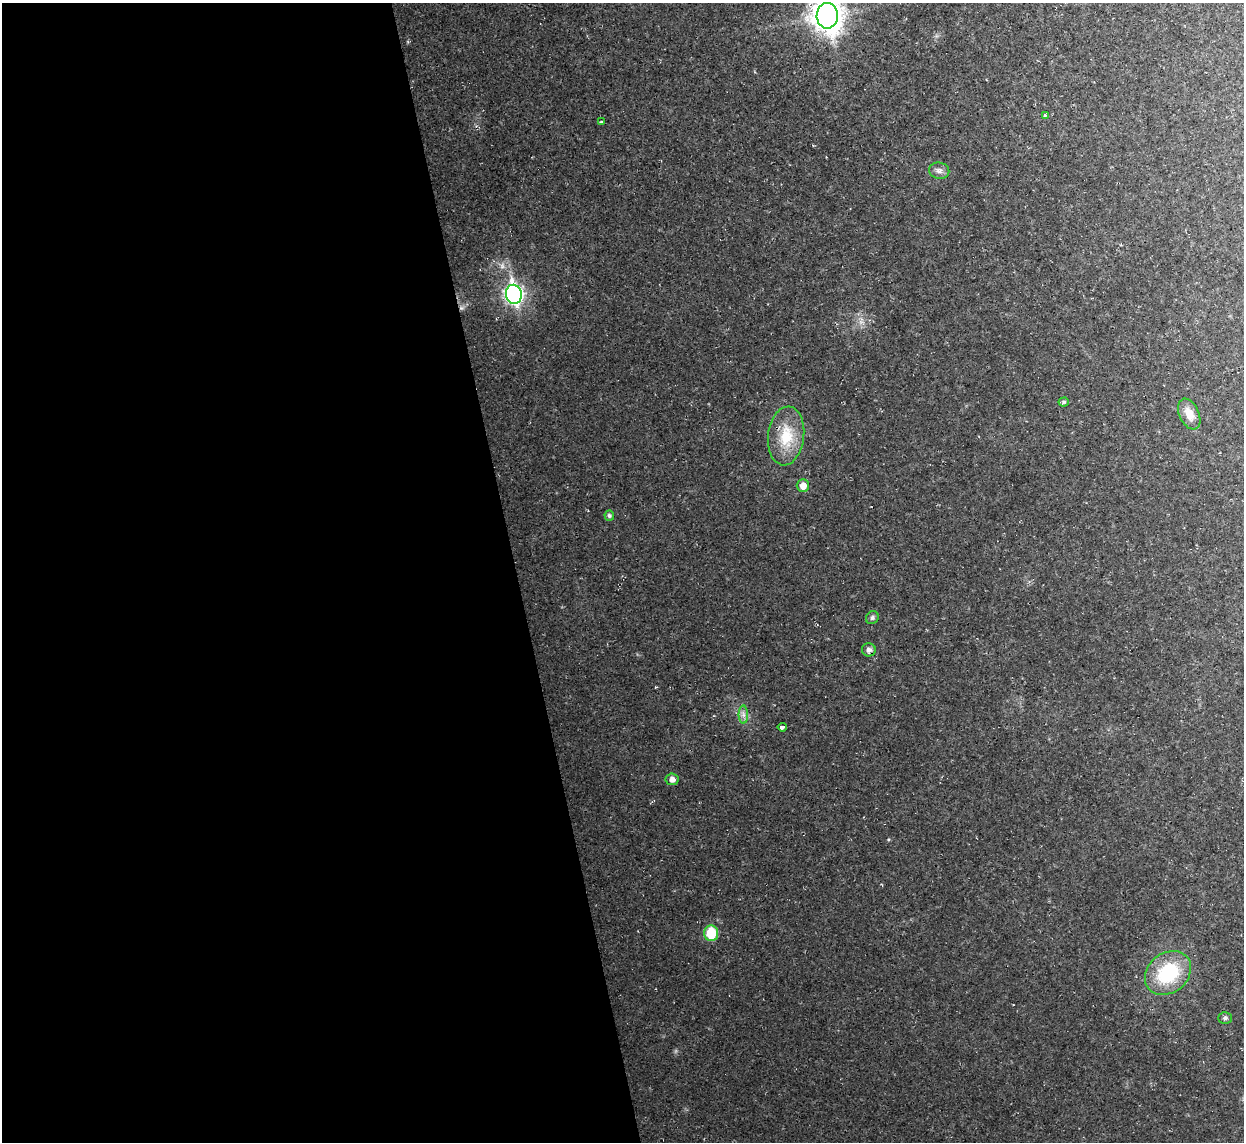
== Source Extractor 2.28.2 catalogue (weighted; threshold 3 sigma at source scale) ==
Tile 9 of 4 x 4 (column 1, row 3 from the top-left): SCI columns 1-1242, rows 1277-2416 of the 4970 x 4948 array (HDU 1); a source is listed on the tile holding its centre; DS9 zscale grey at full resolution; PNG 1246 x 1144 px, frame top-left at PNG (2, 3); each listed source drawn as its Kron ellipse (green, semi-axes under 4 px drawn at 4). Shown black and unused: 41% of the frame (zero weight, under 2 of 3 exposures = <1% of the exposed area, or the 3 px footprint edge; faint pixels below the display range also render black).
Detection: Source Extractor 2.28.2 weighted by HDU 2 'WHT'; one run over the whole footprint, this tile lists its part. Background 0.035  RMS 0.0072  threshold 0.0324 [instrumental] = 3 sigma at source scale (4.5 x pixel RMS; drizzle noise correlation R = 1.50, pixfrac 1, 0.05/0.05 arcsec/px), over >= 5 px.
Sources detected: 18; all 18 listed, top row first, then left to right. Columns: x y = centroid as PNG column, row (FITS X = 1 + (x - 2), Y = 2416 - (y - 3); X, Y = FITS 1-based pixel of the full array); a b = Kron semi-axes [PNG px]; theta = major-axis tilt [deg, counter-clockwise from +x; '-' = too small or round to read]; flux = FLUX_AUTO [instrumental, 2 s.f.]
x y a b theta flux
827 16 13 10 90 1000
1045 115 4 3 - 1.8
601 122 4 2 - 0.54
939 171 10 8 -14 3.1
514 294 9 8 - 260
1064 402 5 4 - 1.3
1189 414 16 10 -65 8.4
786 436 29 18 84 23
803 486 6 6 - 6
609 516 5 5 - 1.6
872 618 7 6 - 1.7
869 650 7 6 - 2.4
743 715 9 5 -90 2.6
782 727 4 3 - 7.7
672 779 6 6 - 3.2
711 933 8 7 - 22
1168 973 25 20 39 45
1225 1018 7 6 - 1.5
Isophote crosses this tile's border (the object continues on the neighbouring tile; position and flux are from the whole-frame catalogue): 1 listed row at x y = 827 16